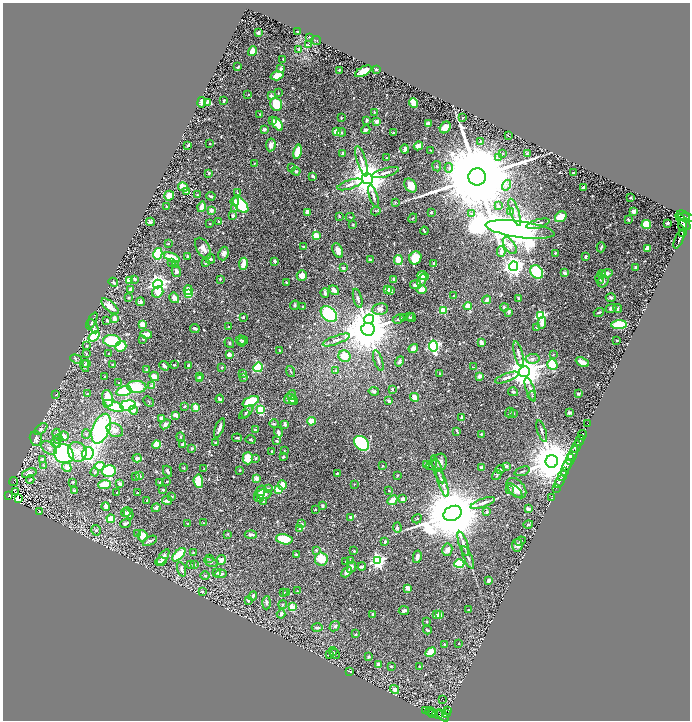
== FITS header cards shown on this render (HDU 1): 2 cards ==
NAXIS1  =                 1375
NAXIS2  =                 1436

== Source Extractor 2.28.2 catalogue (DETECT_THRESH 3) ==
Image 1375 x 1436 px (HDU 1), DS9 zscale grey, zoomed out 1/2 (1 PNG px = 2 x 2 image px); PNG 692 x 722 px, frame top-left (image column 2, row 1435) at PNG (3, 3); each listed source drawn as its Kron ellipse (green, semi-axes under 4 px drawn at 4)
Background 0.416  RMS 0.012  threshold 0.0363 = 3 sigma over >= 5 px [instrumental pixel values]
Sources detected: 683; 32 cannot appear on this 1/2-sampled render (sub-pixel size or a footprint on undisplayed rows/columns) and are neither listed nor drawn; of the other 651, the 500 brightest by FLUX_AUTO listed and drawn (151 fainter detections omitted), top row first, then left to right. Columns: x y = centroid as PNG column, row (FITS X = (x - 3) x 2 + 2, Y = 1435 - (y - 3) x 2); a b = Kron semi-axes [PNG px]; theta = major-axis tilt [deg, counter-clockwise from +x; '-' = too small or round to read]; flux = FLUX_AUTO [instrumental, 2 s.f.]
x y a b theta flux
298 31 2 2 - 1.6
258 33 3 2 - 5.6
310 37 4 2 - 1.6
316 40 5 1 - 1.7
308 45 4 3 - 2.6
299 49 3 3 - 5.9
252 51 5 4 - 17
283 59 2 2 - 1.6
238 67 3 2 - 2.6
281 69 3 3 - 7.4
376 69 2 2 - 20
339 70 2 2 - 4.2
363 71 9 4 28 38
277 76 6 4 16 25
278 93 2 2 - 2.3
248 95 3 2 - 1.7
271 96 4 4 - 6.2
224 100 3 2 - 3.7
202 102 5 3 - 7
207 102 4 2 - 4.7
413 103 5 3 - 28
276 104 7 5 -73 53
374 112 3 2 - 1.9
260 114 3 2 - 2.3
463 117 2 2 - 2.1
341 118 2 2 - 1.9
367 120 3 2 - 5.3
272 121 2 2 - 5.3
376 121 2 2 - 17
277 124 7 4 -57 46
428 124 3 3 - 20
445 127 6 5 - 22
264 129 4 2 - 6.8
366 130 4 3 - 3.5
336 132 4 4 - 37
342 132 4 3 - 2.3
393 133 2 2 - 2.4
508 135 3 2 - 1.7
480 141 3 3 - 4.1
209 144 2 2 - 1.6
188 145 3 2 - 3.4
271 145 6 4 81 9.8
418 146 5 3 - 26
405 149 4 3 - 12
431 150 3 2 - 1.5
297 152 7 3 79 54
342 153 4 2 - 3.3
502 153 3 3 - 1.7
527 154 3 3 - 2.7
386 158 2 2 - 1.6
499 158 3 2 - 2.2
362 161 16 4 -73 16
255 163 4 2 - 1.6
437 166 5 2 - 2.1
292 167 3 3 - 3.4
449 168 5 2 - 2.9
296 171 4 3 - 4.8
209 173 3 2 - 3.1
385 173 14 3 15 9.8
573 173 2 2 - 9.3
313 176 3 2 - 4.2
477 177 8 8 - 81000
368 179 5 5 - 6300
350 184 13 4 18 11
507 185 5 2 - 3
410 186 8 5 -57 22
183 187 5 3 - 37
584 187 3 2 - 4.5
186 191 3 2 - 2.2
237 193 3 3 - 1.7
198 195 2 2 - 4.9
169 196 5 4 - 20
211 196 4 2 - 4.9
373 196 12 3 -72 8.2
631 197 2 2 - 2.1
235 202 4 3 - 6.3
395 202 4 2 - 1.6
241 205 10 5 -50 120
498 206 4 4 - 3.4
166 207 3 2 - 4
202 207 5 3 - 15
235 208 3 2 - 1.9
211 210 2 2 - 39
376 211 5 3 - 2.4
511 211 3 3 - 2.5
634 211 3 3 - 9.6
431 212 2 2 - 9.7
515 212 14 4 -71 14
307 213 3 3 - 20
471 213 4 3 - 3.8
233 216 3 3 - 4.8
339 216 3 3 - 1.7
683 216 7 2 -28 410
350 217 4 2 - 2.2
561 217 6 4 32 33
413 218 5 2 - 1.8
686 218 10 4 -9 1200
628 219 3 2 - 2.7
150 222 4 3 - 5.2
219 222 3 3 - 5.2
683 222 10 3 -47 1000
668 223 2 2 - 8
210 224 2 2 - 1.6
538 224 12 3 16 8
353 225 3 3 - 1.8
646 225 5 4 - 52
683 226 6 3 -68 650
520 229 34 8 -8 7100
424 231 4 2 - 3.5
683 232 4 2 - 320
316 236 4 3 - 39
679 239 10 2 66 850
168 243 3 2 - 1.7
303 246 3 2 - 4
510 246 10 5 -56 16
601 247 5 2 - 4
203 248 11 6 -59 15
648 249 4 4 - 18
338 250 8 5 -64 15
501 252 5 4 - 7.8
555 253 2 2 - 1.9
158 254 6 4 76 190
223 254 7 5 69 9.3
187 256 2 2 - 2.9
172 257 8 3 -22 57
585 257 3 2 - 5.6
415 258 7 6 - 52
210 259 5 4 - 4.4
370 260 2 2 - 16
398 260 5 4 - 35
275 261 3 2 - 4.4
172 263 4 3 - 2
205 263 3 2 - 4.5
434 263 3 2 - 4.7
243 264 6 3 81 46
175 265 4 3 - 2.2
514 266 4 4 - 1200
636 267 3 2 - 7.7
343 268 4 3 - 4
176 271 6 4 -77 6.7
537 272 7 6 - 150
564 273 4 3 - 5.2
602 274 4 3 - 12
607 274 6 3 15 9.9
302 275 5 5 - 23
423 276 5 3 - 28
135 279 3 2 - 3.4
220 279 3 3 - 2.4
394 279 3 2 - 7
600 279 5 4 - 6.1
129 280 4 3 - 22
422 280 7 3 66 6.5
113 282 5 3 - 3.6
286 282 2 2 - 1.7
603 282 6 5 - 6.1
158 284 5 4 - 1100
415 285 5 3 - 10
130 289 3 3 - 8.9
422 289 5 4 - 20
188 290 5 4 - 16
334 290 5 3 - 14
387 290 4 3 - 14
390 290 4 3 - 12
158 292 6 5 - 28
189 293 3 3 - 120
325 293 5 3 - 6.1
454 296 3 2 - 3.1
129 298 3 2 - 1.9
174 298 5 4 - 12
358 298 10 3 -74 5
518 298 3 2 - 2.1
611 298 5 4 - 5.1
487 300 4 2 - 12
140 302 4 4 - 5.9
294 305 5 3 - 3.6
110 306 10 4 -41 20
303 306 3 2 - 2.7
468 306 4 4 - 20
504 307 4 3 - 5.3
380 309 8 6 7 10
611 309 5 4 - 5.6
618 309 4 3 - 3.2
443 310 3 3 - 89
509 312 3 2 - 15
599 312 5 2 - 3.7
329 314 9 6 -42 310
541 316 3 3 - 240
243 317 3 3 - 2.3
409 317 3 2 - 1.7
403 318 3 3 - 2
411 318 4 4 - 4
114 319 3 3 - 19
369 319 5 5 - 240
399 319 6 3 26 3.7
107 320 3 2 - 4.4
92 321 9 3 63 5.8
542 323 6 4 79 12
142 324 4 3 - 30
619 325 8 4 3 110
93 326 8 4 -63 13
229 327 2 2 - 5.4
195 328 5 3 - 4.5
537 328 2 2 - 12
368 329 6 6 - 13000
146 334 6 4 -8 14
94 336 6 4 37 120
143 339 3 2 - 1.9
242 340 6 3 -15 2.6
336 340 14 3 20 8.3
617 340 2 2 - 2.2
112 341 9 5 -6 210
242 342 4 3 - 2.5
229 343 5 3 - 3.4
481 343 4 3 - 11
86 346 4 3 - 2
121 346 6 5 - 62
433 346 5 4 - 360
413 348 5 4 - 11
280 351 3 2 - 3
86 354 3 3 - 1.7
109 354 2 2 - 2
518 354 13 3 -76 8.4
553 354 2 2 - 2.7
229 355 3 3 - 20
345 356 6 6 - 44
76 359 6 3 -20 2.3
532 359 7 5 6 7.7
378 361 11 3 -71 5.8
400 361 5 3 - 4.6
582 362 7 2 -25 32
87 363 4 3 - 3.5
113 365 3 2 - 3.8
174 365 3 2 - 2.1
188 365 2 2 - 6.3
552 365 5 5 - 110
85 366 6 3 -79 4.4
164 366 5 2 - 8.3
221 367 4 3 - 1.7
258 367 5 4 - 130
473 367 4 2 - 1.6
146 369 3 3 - 2.8
336 370 3 3 - 2.8
291 372 6 2 -73 1.8
524 372 5 5 - 5400
243 373 4 3 - 2.3
440 374 2 2 - 2.3
154 376 5 4 - 17
200 376 3 3 - 5.4
479 376 3 2 - 15
105 377 2 2 - 2.7
244 377 2 2 - 4.4
199 378 4 3 - 9.5
507 378 12 3 20 8.7
118 383 2 2 - 1.5
151 386 4 3 - 5.1
137 387 9 6 -3 73
392 389 2 2 - 7.9
530 390 12 4 -72 9.7
124 391 8 5 15 86
374 391 5 3 - 3.4
513 392 5 4 - 4.4
578 393 3 2 - 3.9
88 394 2 2 - 2.3
56 395 4 3 - 2.4
292 395 5 2 - 2.5
532 396 5 3 - 2.7
415 397 5 3 - 24
108 398 8 5 -73 40
220 399 4 2 - 6
290 399 6 5 - 17
294 400 4 3 - 4.4
149 401 6 2 -44 1.8
251 401 9 5 22 130
389 401 4 3 - 5.7
128 405 8 5 7 260
113 406 11 5 -20 72
185 406 3 2 - 2.4
196 407 3 2 - 54
261 409 4 3 - 120
133 410 4 4 - 9.5
246 412 9 3 44 4.8
509 413 5 3 - 3
513 413 3 2 - 2.8
569 413 4 2 - 6
245 414 2 2 - 1.8
175 415 4 3 - 13
161 418 3 3 - 8.2
462 418 4 3 - 9.7
311 421 4 4 - 34
165 424 6 4 39 7.9
274 424 4 2 - 2.7
285 424 4 2 - 5.6
588 424 3 1 - 10
219 428 10 3 68 12
41 429 7 4 40 5.7
101 429 15 8 69 480
115 430 9 6 -29 17
255 430 2 2 - 19
457 431 4 2 - 2.9
542 431 11 3 -71 5.3
278 432 5 3 - 7.2
57 434 5 3 - 3.7
86 434 5 3 - 3
481 434 3 2 - 2.4
582 435 5 2 - 510
64 436 5 4 - 12
180 437 4 3 - 2
237 438 5 2 - 3.4
36 439 8 6 -77 12
58 439 5 3 - 3.3
251 439 5 3 - 2.6
580 440 6 2 65 450
277 441 4 2 - 2.5
56 443 5 4 - 5.8
215 443 3 2 - 5.6
361 443 8 6 -42 270
156 445 4 4 - 46
182 445 4 3 - 3.2
576 447 6 3 68 230
49 448 9 5 -35 10
192 448 3 3 - 2.4
272 451 2 2 - 4.3
284 451 2 2 - 1.5
77 452 10 9 - 20
88 453 6 5 - 350
573 453 8 3 65 420
64 454 10 9 - 360
283 457 4 2 - 2.4
137 458 4 3 - 6.7
248 458 6 5 - 44
255 458 4 3 - 3.2
42 459 4 3 - 3.2
570 459 6 3 87 230
552 461 6 6 - 13000
440 463 9 7 73 14
427 465 4 3 - 4.9
431 465 6 3 33 2.7
567 465 6 2 64 800
44 466 4 3 - 2.3
100 466 5 3 - 41
383 466 3 2 - 1.8
506 466 3 3 - 7.2
67 467 5 3 - 18
482 467 3 2 - 8.6
184 468 3 2 - 1.6
204 469 4 2 - 1.7
438 469 15 3 -69 9.1
500 469 4 3 - 3.3
240 470 3 3 - 2.2
109 471 6 6 - 210
168 471 6 3 -63 5.6
522 471 8 3 19 3.1
565 471 2 2 - 220
95 472 4 4 - 3.8
29 473 8 4 20 13
337 473 2 2 - 8
397 475 2 2 - 2.2
497 475 5 3 - 2.3
563 475 6 2 62 340
136 476 3 3 - 1.8
139 476 4 3 - 6.4
256 478 2 2 - 32
30 480 4 3 - 2.6
14 481 4 2 - 43
167 481 3 2 - 1.6
198 481 7 4 -86 57
560 481 7 2 62 170
73 482 2 2 - 2.2
159 482 3 2 - 2
442 483 15 4 -70 13
120 484 3 3 - 8.4
354 484 2 2 - 1.5
104 485 6 4 5 50
282 485 5 4 - 22
516 488 12 7 -47 24
556 488 2 1 - 21
268 489 4 3 - 6.4
509 489 2 2 - 5.9
163 490 2 2 - 3.7
278 490 4 3 - 64
515 490 10 4 -43 12
75 491 3 2 - 5.4
389 491 2 2 - 2.2
15 492 2 1 - 3.2
116 493 2 2 - 1.8
137 493 3 2 - 2
259 493 8 4 68 14
264 494 7 4 4 13
9 495 4 3 - 38
172 496 3 2 - 1.9
552 498 2 1 - 5.9
18 499 3 2 - 250
261 499 4 3 - 5.6
402 499 3 3 - 16
147 500 2 2 - 1.7
167 500 5 3 - 7
392 500 5 3 - 35
263 501 4 3 - 2
483 503 13 3 20 11
323 506 3 2 - 4.9
106 507 4 3 - 16
156 508 5 3 - 4.7
528 509 3 3 - 10
315 510 2 2 - 1.8
40 512 4 3 - 1.5
487 512 3 3 - 4.5
126 513 5 3 - 5.8
129 513 6 3 -63 18
453 513 9 7 27 27000
350 517 4 3 - 3.1
111 519 4 3 - 25
417 519 5 2 - 1.8
126 523 5 2 - 4.7
188 523 3 3 - 1.8
204 523 3 2 - 1.6
301 524 2 2 - 12
528 524 5 3 - 4.5
397 528 5 4 - 5.3
300 529 2 2 - 19
96 530 5 4 - 3.7
137 534 3 3 - 2.9
228 534 3 3 - 1.6
251 535 6 3 -3 6.9
143 536 5 5 - 27
284 539 8 5 -13 77
150 541 7 3 26 6.1
520 541 5 3 - 2.9
385 542 4 3 - 3.4
463 544 13 3 -72 11
517 545 6 5 - 12
316 550 4 3 - 3
447 550 6 5 - 10
354 551 3 3 - 2.4
194 552 4 3 - 2.4
179 555 8 3 46 110
296 555 4 3 - 4.1
163 557 9 3 56 12
417 557 6 3 79 11
468 557 12 3 -67 6.3
209 559 3 2 - 1.7
321 559 6 6 - 43
221 560 5 4 - 12
350 560 4 3 - 2.7
378 561 4 4 - 560
161 562 6 4 18 10
211 562 7 3 -28 4.1
346 562 3 3 - 2.8
459 564 5 4 - 110
190 565 3 3 - 2.2
194 565 4 3 - 2.1
351 567 6 4 65 6.7
362 567 4 2 - 11
181 569 7 3 -72 8
217 572 3 3 - 2.4
347 572 6 3 48 10
220 574 6 3 7 10
205 576 5 3 - 2.4
488 581 3 2 - 8.2
408 588 3 3 - 15
202 591 3 3 - 2.4
297 591 2 2 - 1.7
286 592 3 2 - 1.9
284 593 4 2 - 2.5
253 596 5 3 - 7.5
248 600 2 2 - 9.4
266 603 6 3 87 5.2
283 605 4 2 - 2.3
292 607 3 3 - 72
469 610 3 2 - 4
404 611 5 3 - 11
281 614 4 3 - 7
373 614 3 2 - 3.9
436 614 2 2 - 4.9
440 615 4 3 - 12
426 622 2 2 - 1.9
335 626 6 4 43 4.8
317 628 5 3 - 7.9
427 630 4 2 - 3.4
356 634 4 3 - 1.8
459 643 2 2 - 1.7
444 644 3 2 - 3.3
333 651 4 3 - 2
431 652 5 4 - 36
330 654 4 3 - 1.9
335 654 5 3 - 3.6
369 657 3 2 - 3.7
378 665 3 3 - 17
391 666 4 2 - 2.1
419 667 2 2 - 2.8
350 671 3 2 - 1.7
395 690 5 4 - 15
443 700 2 1 - 16
448 710 4 2 - 71
425 711 2 1 - 19
429 711 4 3 - 120
431 712 2 1 - 38
446 713 2 2 - 72
433 714 3 2 - 190
438 715 2 2 - 24
443 716 7 4 -46 400
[151 fainter detections neither listed nor drawn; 32 sub-pixel or undisplayed-footprint detections neither listed nor drawn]